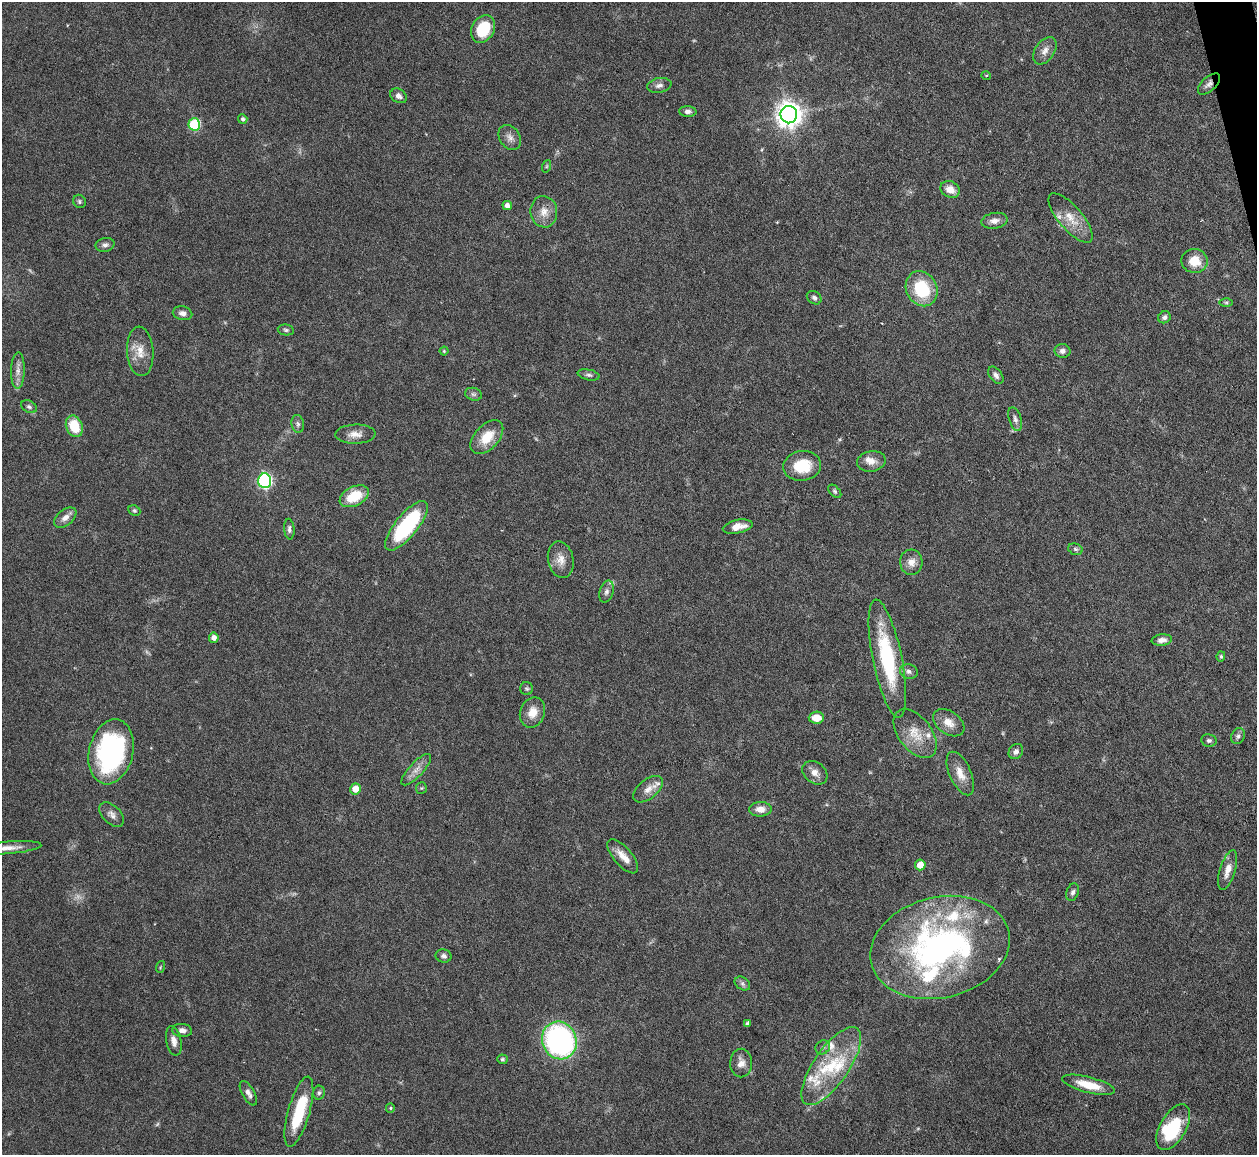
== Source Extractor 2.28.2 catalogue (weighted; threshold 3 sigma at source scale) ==
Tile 10 of 4 x 4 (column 2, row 3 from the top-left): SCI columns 1256-2510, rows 1408-2560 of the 5021 x 5000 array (HDU 1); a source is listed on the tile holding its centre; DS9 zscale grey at full resolution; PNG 1259 x 1157 px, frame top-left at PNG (2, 2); each listed source drawn as its Kron ellipse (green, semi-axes under 4 px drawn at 4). Shown black and unused: <1% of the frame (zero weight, under 3 of 6 exposures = <1% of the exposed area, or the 3 px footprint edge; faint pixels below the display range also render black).
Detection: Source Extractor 2.28.2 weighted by HDU 2 'WHT'; one run over the whole footprint, this tile lists its part. Background 0.146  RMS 0.0041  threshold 0.0169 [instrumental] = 3 sigma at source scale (4.09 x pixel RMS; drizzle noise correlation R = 1.36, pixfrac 0.8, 0.05/0.05 arcsec/px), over >= 5 px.
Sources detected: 122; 5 too faint to see at this stretch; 3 inside a brighter object's white glare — neither listed nor drawn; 16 inside a brighter listed object's ellipse — not listed separately; the other 98 listed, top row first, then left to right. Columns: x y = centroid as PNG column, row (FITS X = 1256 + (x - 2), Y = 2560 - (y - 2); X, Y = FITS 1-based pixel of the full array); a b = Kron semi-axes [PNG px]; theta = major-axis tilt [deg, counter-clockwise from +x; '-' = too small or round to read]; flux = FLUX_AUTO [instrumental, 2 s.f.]
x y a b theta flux
483 29 15 11 61 14
1045 51 15 9 56 2.8
986 75 5 3 - 0.3
1209 84 13 7 42 1.9
659 85 12 7 11 1.7
399 96 9 6 -34 1.8
688 111 9 5 -3 1.4
789 115 9 8 - 390
243 119 5 4 - 0.92
194 124 6 6 - 33
510 137 13 10 -54 2.4
547 166 6 4 71 0.53
950 189 10 8 -27 3.9
79 201 7 6 - 0.77
507 205 5 4 - 1.8
544 212 16 13 -81 4.5
1071 218 31 11 -49 7.2
994 221 13 8 9 2.5
105 245 9 7 13 1.4
1194 261 13 12 - 6.8
922 289 18 15 -61 20
814 298 8 6 -36 1.1
1226 302 6 4 0 0.63
183 313 10 7 -13 1.8
1164 317 6 5 - 1.2
286 330 8 5 -10 0.82
140 351 25 13 -86 6.1
444 351 4 4 - 0.41
1062 351 8 6 -12 1.7
18 371 18 7 89 2.8
589 375 11 5 -12 1.2
996 375 10 6 -51 1.6
473 394 8 6 -15 1
29 407 8 6 -28 0.96
1015 419 12 6 -72 1.6
298 424 9 6 -82 1.1
74 426 11 8 -68 11
355 434 20 9 1 3.7
487 437 20 12 47 8.5
871 461 14 10 9 3.4
802 466 19 15 7 11
265 481 7 6 - 71
835 491 8 5 -45 0.74
354 496 16 9 26 12
134 510 6 5 - 0.76
65 518 13 7 39 2.6
406 526 30 11 51 37
738 527 15 6 11 4.3
289 529 10 5 -84 1.1
1075 549 7 5 -17 0.9
561 560 18 12 -78 4.4
911 562 12 11 - 3.4
606 592 11 7 74 1.5
214 638 5 5 - 2.2
1162 640 10 5 6 2
1221 656 5 4 - 0.62
887 659 60 14 -78 34
909 671 9 7 -17 1.4
527 689 6 6 - 0.77
532 712 15 12 68 4.9
816 718 7 6 - 5.2
949 723 17 11 -34 4.6
915 734 28 16 -52 8.6
1238 736 8 6 64 1.1
1209 740 8 6 -10 0.98
1016 751 8 6 54 1.5
111 752 33 22 77 63
416 770 20 7 47 3.1
815 773 14 10 -39 2.8
960 773 23 10 -66 5.2
421 788 6 5 - 0.57
355 789 5 5 - 4.8
648 789 17 9 39 3.6
760 809 11 7 2 3.3
112 814 15 9 -44 2.2
8 848 33 6 5 4.5
623 856 21 9 -49 4.4
920 865 5 5 - 5.3
1228 870 20 7 73 3.8
1073 892 9 6 69 1.2
940 947 70 50 13 130
444 956 8 6 -12 1.3
160 967 6 3 71 0.41
742 984 8 6 -36 1.1
747 1024 4 4 - 1
182 1030 10 6 -6 1.9
559 1040 19 17 -65 88
174 1041 15 7 -78 2.5
823 1047 8 6 43 0.98
502 1059 5 5 - 0.67
741 1063 14 11 90 3.3
831 1066 46 17 55 21
1088 1085 27 8 -14 8.3
248 1093 13 6 -60 2
319 1093 7 6 - 0.85
390 1108 5 4 - 0.51
299 1112 36 11 74 19
1173 1127 25 13 60 20
Overlapping masked pixels (flux is a lower limit): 1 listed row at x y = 1209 84
Isophote crosses this tile's border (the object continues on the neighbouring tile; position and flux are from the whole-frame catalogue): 1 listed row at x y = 8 848